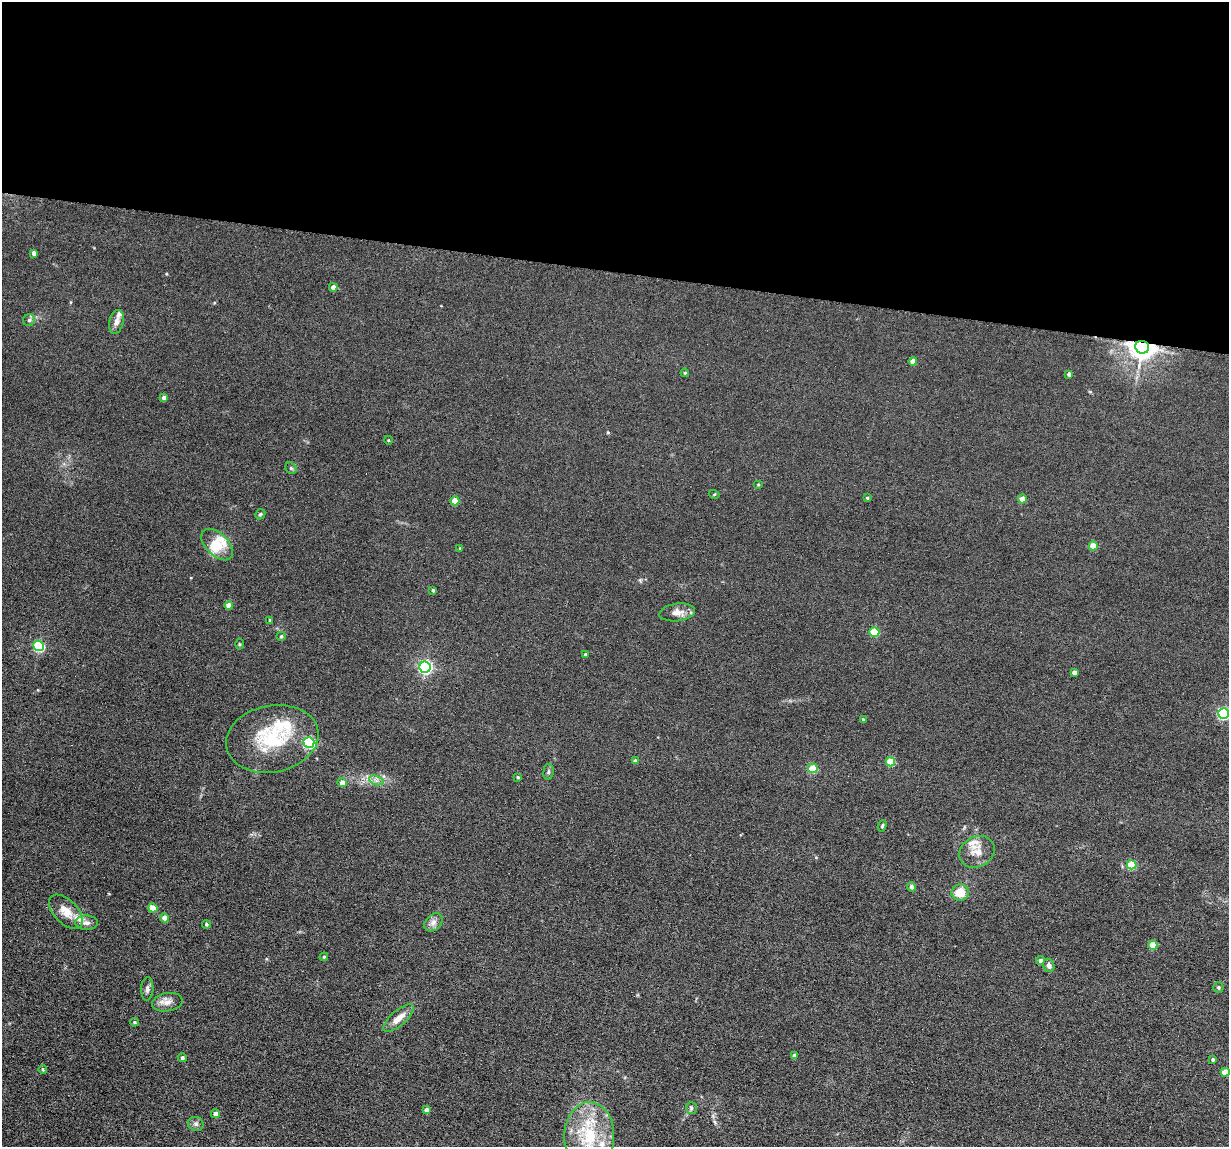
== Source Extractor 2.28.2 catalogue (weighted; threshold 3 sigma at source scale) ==
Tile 3 of 4 x 4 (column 3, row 1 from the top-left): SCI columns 2565-3791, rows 3591-4735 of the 5239 x 4989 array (HDU 1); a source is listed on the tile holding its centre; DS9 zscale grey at full resolution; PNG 1231 x 1149 px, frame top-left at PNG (2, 2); each listed source drawn as its Kron ellipse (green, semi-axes under 4 px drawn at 4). Shown black and unused: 24% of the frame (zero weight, under 6 of 12 exposures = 6% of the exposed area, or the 3 px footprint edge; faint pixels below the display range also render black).
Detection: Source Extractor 2.28.2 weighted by HDU 2 'WHT'; one run over the whole footprint, this tile lists its part. Background 0.0129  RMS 0.0037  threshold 0.0153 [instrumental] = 3 sigma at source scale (4.09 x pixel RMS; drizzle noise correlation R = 1.36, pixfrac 0.8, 0.05/0.05 arcsec/px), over >= 5 px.
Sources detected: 79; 7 inside a brighter listed object's ellipse — not listed separately; the other 72 listed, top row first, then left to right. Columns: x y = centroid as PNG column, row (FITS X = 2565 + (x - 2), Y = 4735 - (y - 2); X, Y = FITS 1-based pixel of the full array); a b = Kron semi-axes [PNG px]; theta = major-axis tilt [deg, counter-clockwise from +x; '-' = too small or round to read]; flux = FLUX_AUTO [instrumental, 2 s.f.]
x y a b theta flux
34 253 4 4 - 1.6
333 287 4 4 - 1.9
29 320 6 6 - 0.74
116 322 12 7 76 1.6
1142 347 7 6 - 320
913 361 4 4 - 2.8
685 373 4 4 - 0.33
1069 374 4 4 - 0.93
164 398 4 4 - 1.4
388 440 4 3 - 0.25
291 468 6 5 - 0.52
758 485 5 3 - 0.25
714 494 5 3 - 0.28
867 498 4 4 - 0.38
1022 499 4 4 - 3.6
455 501 4 4 - 5.2
260 514 6 4 43 0.45
217 545 19 11 -45 4.9
1093 546 4 4 - 5.6
460 549 4 3 - 0.41
433 590 4 4 - 0.49
229 605 4 4 - 2.4
677 612 18 9 7 2.7
270 620 4 3 - 0.59
874 632 5 5 - 14
281 636 5 4 - 0.33
239 644 5 3 - 0.32
38 646 5 5 - 32
585 654 4 3 - 0.56
425 667 6 5 - 63
1074 672 4 4 - 1.4
1223 713 5 5 - 42
863 719 4 3 - 0.29
272 739 47 33 11 22
309 742 5 5 - 33
635 761 4 4 - 1.1
890 762 4 4 - 10
813 768 5 4 - 11
548 772 8 5 84 0.62
518 777 4 3 - 0.5
376 780 7 4 -18 0.98
342 782 4 4 - 2.6
882 826 6 4 73 0.42
977 852 18 15 29 4.4
1132 865 5 4 - 11
912 887 4 4 - 1.5
960 893 8 8 - 5.2
153 908 5 4 - 4.8
66 912 21 12 -45 4.2
165 918 4 4 - 3.2
433 922 10 7 45 1.5
86 923 11 7 -1 1.5
206 924 4 4 - 0.53
1153 945 5 4 - 6.2
324 957 4 3 - 0.37
1040 960 4 4 - 0.84
1049 966 6 5 - 1.4
1218 987 5 5 - 0.51
147 989 12 6 86 1.1
167 1002 15 9 10 2.4
398 1018 19 7 41 3.4
134 1022 4 4 - 0.4
794 1056 4 3 - 0.9
182 1058 4 4 - 0.66
1213 1059 4 3 - 0.49
43 1069 4 3 - 0.38
1225 1072 4 4 - 5.1
691 1108 6 5 - 0.57
427 1110 4 4 - 1.5
215 1114 4 4 - 1.2
196 1124 8 7 - 0.97
589 1136 34 25 88 20
Overlapping masked pixels (flux is a lower limit): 1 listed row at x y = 1142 347
Isophote crosses this tile's border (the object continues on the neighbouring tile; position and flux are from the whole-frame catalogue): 2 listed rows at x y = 1223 713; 589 1136